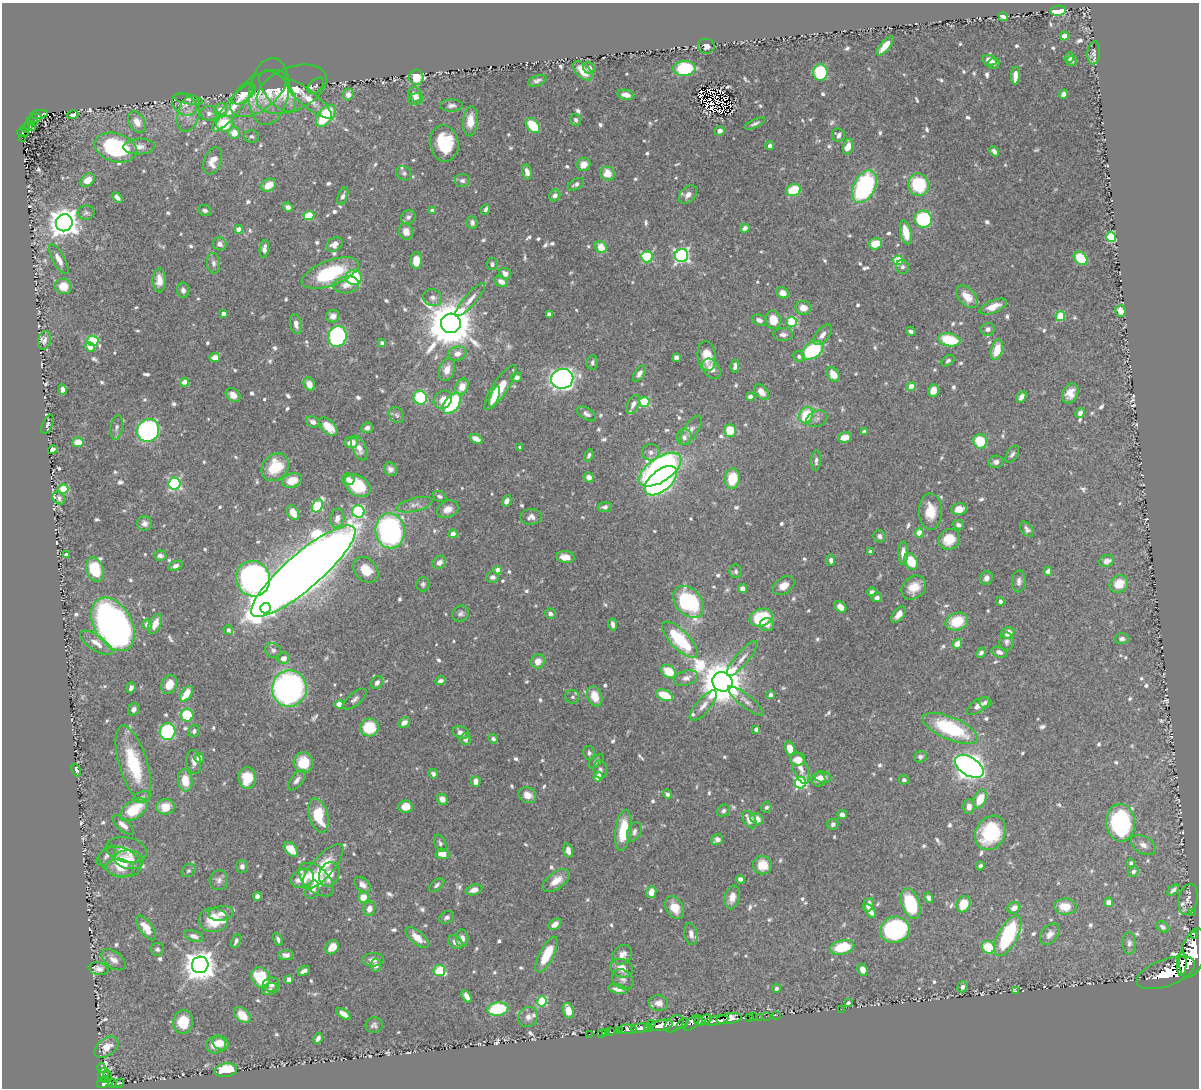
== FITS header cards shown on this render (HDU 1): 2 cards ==
NAXIS1  =                 1197
NAXIS2  =                 1086

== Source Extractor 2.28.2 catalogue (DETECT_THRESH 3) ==
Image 1197 x 1086 px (HDU 1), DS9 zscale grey, 1 PNG px = 1 image px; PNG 1201 x 1090 px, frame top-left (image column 1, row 1086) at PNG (2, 3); each listed source drawn as its Kron ellipse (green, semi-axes under 4 px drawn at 4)
Background 1.13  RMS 0.01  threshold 0.0307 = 3 sigma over >= 5 px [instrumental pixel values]
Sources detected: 891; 2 with non-positive FLUX_AUTO (blend fragments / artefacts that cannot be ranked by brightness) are neither listed nor drawn; of the other 889, the 500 brightest by FLUX_AUTO listed and drawn (389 fainter detections omitted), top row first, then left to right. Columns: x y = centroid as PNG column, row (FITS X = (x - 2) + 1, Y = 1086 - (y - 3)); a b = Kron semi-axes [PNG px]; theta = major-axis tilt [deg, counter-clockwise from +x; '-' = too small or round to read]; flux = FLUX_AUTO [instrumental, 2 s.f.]
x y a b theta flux
1058 11 7 5 7 40
1003 17 5 4 - 4.2
1064 36 4 4 - 9
706 46 8 7 - 3.9
885 46 12 4 50 9.7
1094 53 11 6 83 2.2
1069 58 5 4 - 2.1
989 60 7 5 -19 5.5
1072 61 5 5 - 2.1
994 63 6 5 - 2.2
589 68 6 5 - 3.4
684 68 11 7 4 52
583 71 12 6 -46 14
820 72 8 7 - 53
1015 76 9 4 86 6
416 77 8 7 - 16
537 81 9 5 20 2.7
316 86 10 6 45 1.9
292 89 37 21 24 26
269 91 34 20 81 16
278 91 24 12 -51 9.3
258 93 32 17 36 15
244 94 14 7 39 11
348 94 6 5 - 5.3
415 94 7 6 - 5.7
1064 94 5 4 - 3.5
626 95 8 5 -10 6.2
188 99 15 5 -11 2.2
309 99 29 8 -39 9.8
416 99 7 6 - 5
184 104 13 10 -36 5.2
451 105 11 6 1 2.7
233 107 31 7 51 11
221 109 7 6 - 6.3
209 113 8 7 - 3.1
39 114 9 3 8 130
189 114 18 10 75 9
73 115 5 3 - 2.7
326 116 12 7 51 47
35 118 6 4 12 140
576 120 6 5 - 2
470 121 15 7 86 10
32 122 5 4 - 110
137 122 11 7 -60 7.8
755 123 11 4 23 2.1
225 124 9 8 - 28
29 125 4 3 - 91
533 126 8 6 -52 28
32 127 3 3 - 24
26 128 4 4 - 96
719 131 5 4 - 3.9
23 132 5 4 - 110
234 133 6 6 - 9
838 135 7 6 - 3.1
252 136 7 6 - 1.8
22 138 2 2 - 9.6
444 143 18 14 -80 35
770 146 4 4 - 2.8
139 147 15 8 2 5.6
848 147 8 5 74 9.3
116 148 21 14 -16 77
994 151 5 4 - 2.9
213 161 14 8 69 8.7
584 164 7 6 - 7.3
527 172 8 5 -77 4.1
404 173 8 6 -39 1.8
608 174 7 7 - 11
87 180 8 6 37 9.3
462 181 7 6 - 2.4
576 184 9 5 28 2.6
269 185 8 6 30 11
919 185 11 10 - 42
864 187 17 10 64 100
794 190 7 6 - 29
555 195 6 5 - 3.3
688 195 10 7 45 4.9
343 196 9 4 69 2.5
117 197 6 4 -43 3
288 207 5 4 - 3.4
485 209 5 4 - 2.3
205 210 6 5 - 2.3
432 211 4 4 - 4.7
86 213 8 7 - 2.1
309 215 5 4 - 31
408 217 7 6 - 2.2
923 219 9 8 - 64
64 223 9 8 - 1000
472 223 6 5 - 2.3
745 228 5 4 - 4.3
239 229 4 4 - 7.2
406 232 8 7 - 4.6
906 232 12 5 -78 13
1111 237 5 4 - 54
220 244 7 6 - 4.1
334 244 8 6 31 4.5
875 244 6 5 - 13
601 247 6 5 - 15
264 249 9 4 80 3.4
682 256 6 6 - 180
647 257 6 5 - 61
1081 258 8 5 -43 33
59 259 17 6 -61 6.5
898 260 5 5 - 38
416 261 8 5 89 8.6
214 263 10 6 -83 2.9
492 264 6 5 - 2.1
902 267 7 6 - 2
330 273 30 12 21 51
505 274 6 5 - 4.6
354 277 8 7 - 39
159 280 12 7 90 6.6
501 282 7 5 -30 5.3
346 285 13 8 7 6.4
63 286 8 7 - 11
183 290 7 6 - 2.8
783 293 7 5 -29 6.8
967 297 13 8 -48 10
433 298 10 8 -22 3.3
470 299 21 6 49 5.6
993 307 14 6 23 8.9
803 308 8 7 - 7.5
1121 311 6 5 - 8.7
223 314 4 4 - 4.6
549 314 4 4 - 2.3
333 316 6 6 - 4.7
1060 316 5 4 - 30
759 320 8 5 -22 3.5
773 320 9 7 -78 14
792 322 5 5 - 46
451 323 10 9 - 4100
296 324 10 5 -80 4.6
988 329 7 6 - 3
911 331 5 3 - 2.3
783 335 10 6 2 3.3
822 335 12 6 53 4.3
337 336 10 9 - 120
44 340 9 6 74 3.3
949 340 11 6 -11 31
93 341 6 5 - 46
382 343 4 4 - 2
90 347 5 4 - 7.1
812 350 12 8 34 57
997 350 10 5 74 13
457 354 9 7 14 5.8
707 356 15 9 -83 14
799 356 6 5 - 2.2
215 357 5 4 - 5.7
676 357 4 4 - 4.7
948 361 7 5 38 2
592 362 7 5 85 1.9
735 366 6 4 83 2.8
447 369 12 7 72 6.9
712 369 11 8 -54 6.6
639 374 9 5 57 3.2
833 375 7 5 -56 11
517 377 5 4 - 2.9
562 379 11 10 - 280
185 382 4 4 - 13
309 384 7 5 -62 7.4
462 386 8 6 65 10
500 387 26 7 56 23
911 387 4 4 - 12
62 389 5 4 - 3.9
933 391 6 5 - 7.9
761 392 9 6 -50 5.8
1070 393 10 7 63 7
233 395 8 6 -40 5.9
494 397 11 4 73 4.6
750 397 4 4 - 3
1021 397 6 4 57 3.1
420 398 7 6 - 40
443 400 10 8 48 7.8
644 402 5 5 - 43
452 403 12 7 52 66
633 404 10 5 64 4
1080 413 5 4 - 3.3
587 414 10 5 -32 2.8
397 415 9 6 -50 2.2
806 415 8 6 63 29
817 419 10 8 21 3.2
313 422 7 5 -22 3.9
47 424 10 5 64 1.9
117 427 12 6 81 2.6
328 427 11 6 -47 15
367 428 6 5 - 2.8
148 430 11 11 - 150
691 430 17 7 56 4.5
730 430 6 6 - 18
864 432 4 4 - 2.6
684 437 8 8 - 3.4
845 437 7 5 13 8.9
476 439 7 4 -29 8.3
980 441 7 7 - 27
78 442 6 5 - 9.4
351 442 7 5 5 7.6
520 447 4 3 - 1.9
359 448 13 7 -66 5.2
53 450 5 4 - 11
651 452 8 8 - 3.5
1012 454 9 5 59 2.1
589 455 6 4 69 1.8
816 461 10 5 87 2.3
996 462 7 6 - 3
275 467 15 12 47 28
390 469 7 6 - 3.1
660 470 24 12 35 220
589 477 5 5 - 3.8
732 478 10 7 82 25
348 479 6 5 - 3.6
292 480 10 7 17 13
661 481 19 10 40 230
174 484 6 6 - 110
357 485 14 10 -35 29
63 489 5 5 - 24
440 496 7 5 -25 2
59 498 7 5 -50 2.6
507 501 6 4 61 3.3
415 505 18 6 14 4.9
317 506 7 5 57 54
605 507 7 5 3 2.2
448 509 11 8 23 6
959 509 7 6 - 7.6
358 511 6 6 - 92
930 511 18 11 -89 17
293 513 8 5 -62 9.6
531 517 11 8 1 3.8
337 518 9 7 81 5.2
144 523 7 7 - 3.4
958 525 5 4 - 2.7
1027 529 9 5 -49 2.4
390 531 18 14 -81 150
919 533 4 4 - 12
453 534 4 4 - 7.9
879 536 6 6 - 2.5
949 539 11 10 - 17
871 552 4 4 - 2.4
903 553 12 5 -89 5.9
66 555 4 3 - 4.1
160 556 6 5 - 2.9
565 557 9 5 -6 7.6
831 560 6 4 -81 2.5
911 561 8 6 -60 18
1107 561 8 6 23 4.9
439 562 7 6 - 4.6
175 566 7 4 20 3.3
95 569 12 8 -71 31
366 570 14 10 -46 13
498 570 4 4 - 7.9
303 571 67 17 41 4000
736 571 7 6 - 1.9
1048 571 4 4 - 5
492 577 6 5 - 3.3
986 578 7 6 - 3.9
253 579 18 17 - 250
1019 581 11 6 86 3.2
423 584 7 6 - 1.8
1119 584 9 8 - 15
784 586 12 8 33 6.6
914 587 13 10 41 12
743 589 4 4 - 4.5
872 592 5 4 - 2.6
877 598 5 4 - 2.8
1000 601 4 4 - 2.2
689 602 18 12 -49 100
840 607 6 5 - 5.6
265 608 5 5 - 250
461 614 9 7 38 2.4
550 614 5 5 - 2.4
898 614 10 5 52 4.8
761 618 12 8 20 46
957 621 11 8 21 23
113 624 29 19 -60 390
147 624 5 5 - 4.6
155 624 10 5 65 7.6
613 624 6 4 -79 3.4
767 624 7 6 - 5.2
228 630 5 4 - 2.5
1008 633 7 5 25 8.6
1122 639 7 5 2 2.8
680 640 23 9 -46 50
1007 642 9 7 -89 2.5
96 643 19 7 -34 6.9
957 644 5 4 - 7.5
273 650 8 7 - 2.2
999 652 8 5 -20 3.2
981 653 5 4 - 2.3
283 658 6 5 - 4.6
742 659 22 6 50 6
538 661 7 7 - 7.7
669 671 8 6 -37 20
686 678 12 7 17 4.7
440 681 5 4 - 2.6
722 682 10 9 - 3200
377 683 7 5 56 3.2
169 684 10 7 64 9.7
131 688 5 4 - 2.7
289 688 18 17 - 230
186 694 9 5 53 13
665 695 9 5 -22 21
770 695 4 4 - 3.5
595 696 10 7 -70 12
572 697 7 7 - 2.1
355 699 14 6 40 3
746 701 22 6 -38 4.9
985 702 6 5 - 2.1
339 704 4 4 - 12
703 706 19 7 50 5.2
978 706 13 6 33 5.2
133 709 6 5 - 2.9
187 715 6 6 - 29
404 723 6 5 - 5
369 727 9 9 - 30
950 728 29 11 -23 62
756 729 4 4 - 1.9
194 731 6 5 - 2.1
168 732 8 8 - 90
461 733 8 6 -21 4.5
465 739 6 5 - 2.9
493 739 5 4 - 2
790 748 7 5 -73 8.8
589 753 7 6 - 2
920 757 6 5 - 2.2
199 758 5 5 - 5.6
798 759 7 6 - 9.7
596 761 9 5 41 1.8
194 762 12 7 -80 4.5
304 763 10 10 - 19
133 764 40 14 -73 46
969 766 16 9 -31 610
800 768 17 7 -68 6.7
600 769 9 6 -83 2.1
76 770 6 4 -68 2.8
433 774 5 4 - 2.2
598 777 5 4 - 13
823 777 8 6 -8 4.3
247 778 11 8 90 21
819 779 7 7 - 4.6
185 780 11 7 -81 14
297 780 12 6 52 3.1
904 780 5 4 - 2.2
476 781 5 5 - 5.3
800 783 6 5 - 92
667 794 5 4 - 1.9
527 795 9 7 -31 6.5
142 797 9 5 16 1.9
442 799 6 5 - 5.4
980 799 10 6 67 15
165 807 9 7 8 14
405 807 7 6 - 10
767 807 5 5 - 1.9
969 807 7 5 90 4.8
134 810 16 8 35 28
723 811 7 5 37 1.9
842 814 5 4 - 3.5
318 815 18 9 -74 28
757 819 7 5 -32 6.3
749 820 9 6 -59 7.7
1120 823 19 14 -84 100
833 824 5 5 - 2.5
123 825 13 5 -42 5.1
623 830 20 8 82 24
634 832 10 6 68 3.1
990 833 18 14 58 42
717 840 6 5 - 3.8
440 843 9 5 -66 1.9
1143 845 13 8 -32 4.9
291 849 8 5 -46 12
126 850 21 12 -12 8.5
568 851 7 4 -76 3.6
442 854 7 5 -4 8.3
107 856 12 7 49 2.7
129 860 14 9 -9 8
120 862 21 14 -20 24
1131 863 4 4 - 2.1
762 865 9 9 - 12
242 866 6 5 - 2.8
323 866 28 10 49 21
980 866 4 4 - 2
120 868 14 9 -9 8.2
188 871 7 6 - 1.9
1133 871 5 4 - 1.9
329 874 12 10 69 12
302 878 12 9 24 17
740 879 4 4 - 2.7
219 880 10 9 - 3.4
316 880 21 12 -43 20
556 881 16 8 36 9.2
363 885 9 6 -41 4.4
437 885 9 5 40 1.9
312 890 9 6 66 6.1
474 890 8 5 14 5.5
1173 890 7 4 42 2.4
651 892 6 5 - 9.1
257 896 4 4 - 7.4
363 897 5 5 - 12
732 897 12 7 77 5.7
929 898 5 4 - 2.6
1188 899 15 9 76 3.4
1109 902 5 4 - 4.5
911 903 16 9 -71 54
964 904 8 6 67 17
868 905 7 5 73 6.3
1065 907 11 8 -2 12
675 908 12 8 -63 11
1014 908 7 5 28 5.4
369 909 7 6 - 5.6
870 911 8 4 -55 5.3
1192 912 2 2 - 13
221 913 12 7 8 5.4
447 917 8 6 26 2.6
213 920 14 12 0 26
555 924 7 5 36 5
1163 927 7 4 -38 2.1
146 928 14 6 -54 11
895 930 15 13 18 120
691 934 11 6 -79 4.7
1050 934 12 8 52 4.8
1194 935 2 2 - 12000
194 936 9 5 -19 3.7
1008 936 22 9 62 81
417 938 14 6 -41 9.1
462 938 9 6 -89 3.9
278 939 7 4 -66 2.1
236 941 7 3 67 2.2
455 942 8 6 -38 4.2
1129 943 11 6 -87 2.8
332 947 8 6 48 7.9
842 947 12 7 14 29
988 947 7 6 - 28
157 949 7 6 - 2.2
1193 953 25 12 74 13000
286 955 8 5 4 3.4
547 955 20 7 63 22
622 955 11 9 44 4.6
114 960 14 8 -38 4.9
373 960 11 6 1 4.8
1182 964 12 5 88 3000
200 965 8 8 - 1200
376 965 6 5 - 3.5
621 968 11 9 -21 7.4
98 969 10 6 -9 4
863 970 6 5 - 5.3
304 971 6 4 28 3
439 971 6 5 - 33
1166 973 31 13 20 12000
261 978 11 9 -60 34
623 979 11 9 -38 3.5
289 980 4 4 - 7.2
271 985 8 7 - 3.4
962 987 5 5 - 2.7
270 989 8 6 16 2.2
618 989 10 4 -12 4.3
776 989 4 3 - 2
1016 991 4 3 - 2.2
467 996 7 4 -58 4.1
542 1001 5 5 - 45
659 1003 9 7 -6 4.9
848 1003 3 3 - 1.9
498 1009 11 6 8 49
841 1009 2 2 - 54
568 1011 8 5 -74 12
343 1014 8 4 -33 5.8
242 1015 9 6 -44 10
777 1015 3 2 - 14
753 1016 4 2 - 45
766 1016 2 2 - 14
528 1017 10 9 - 3.8
759 1017 2 2 - 16
749 1018 3 2 - 36
729 1019 12 5 9 2500
704 1020 8 4 31 490
716 1020 12 4 10 2000
699 1021 5 3 - 510
183 1022 12 9 87 20
651 1023 3 2 - 270
692 1023 10 5 45 890
674 1024 11 7 36 1100
682 1024 6 4 38 520
374 1025 8 8 - 2.3
661 1025 11 5 9 3900
640 1028 8 4 8 1700
649 1028 4 3 - 610
628 1029 9 4 -2 530
620 1031 3 3 - 130
606 1032 2 2 - 9.3
611 1032 4 3 - 74
601 1033 2 2 - 11
589 1034 2 2 - 6.9
318 1038 6 3 63 3
220 1043 9 6 -35 8.8
216 1045 10 8 12 11
106 1047 13 8 37 9.2
101 1068 5 3 - 38
226 1070 11 6 9 30
104 1075 7 5 78 360
108 1075 4 3 - 86
106 1079 4 3 - 360
103 1083 6 5 - 610
112 1083 4 3 - 190
118 1083 6 3 14 240
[389 fainter detections neither listed nor drawn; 2 non-positive-flux detections neither listed nor drawn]